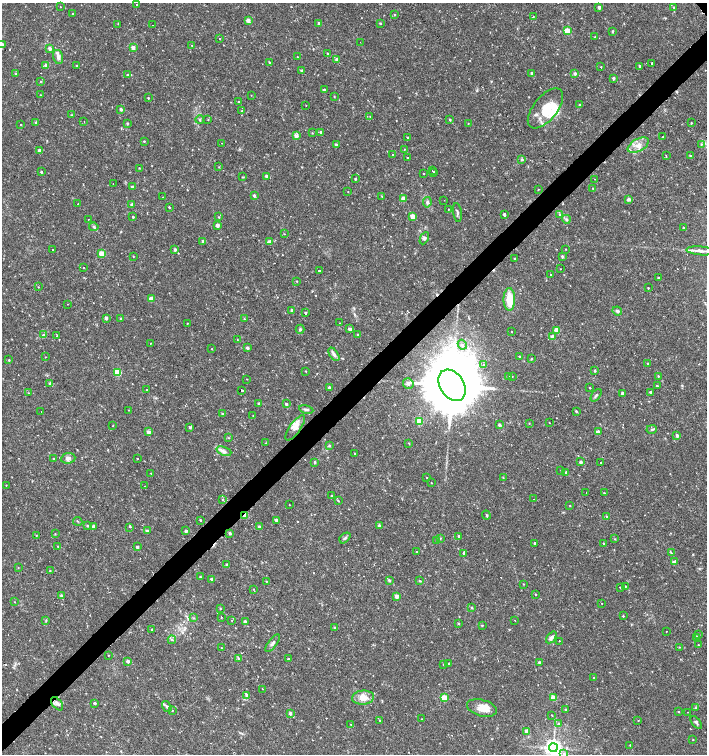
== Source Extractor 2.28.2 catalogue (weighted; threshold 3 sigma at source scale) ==
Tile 7 of 4 x 4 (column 3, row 2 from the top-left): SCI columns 3028-4436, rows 3008-4510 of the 5991 x 6017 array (HDU 1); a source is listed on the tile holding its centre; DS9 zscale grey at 2 x 2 block average (1 PNG px = mean of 2 x 2 image px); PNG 709 x 756 px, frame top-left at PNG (2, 3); each listed source drawn as its Kron ellipse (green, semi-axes under 4 px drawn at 4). Shown black and unused: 4% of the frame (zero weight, under 2 of 3 exposures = <1% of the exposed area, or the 3 px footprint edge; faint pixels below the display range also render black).
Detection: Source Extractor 2.28.2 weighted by HDU 2 'WHT'; one run over the whole footprint, this tile lists its part. Background 0.0173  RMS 0.0019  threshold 0.00854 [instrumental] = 3 sigma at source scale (4.5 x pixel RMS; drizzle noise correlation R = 1.50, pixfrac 1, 0.0396/0.0396 arcsec/px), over >= 5 px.
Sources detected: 375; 28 cosmic-ray / hot-pixel residue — neither listed nor drawn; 1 coinciding with a brighter row at this scale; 11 inside a brighter listed object's ellipse — not listed separately; the other 335 listed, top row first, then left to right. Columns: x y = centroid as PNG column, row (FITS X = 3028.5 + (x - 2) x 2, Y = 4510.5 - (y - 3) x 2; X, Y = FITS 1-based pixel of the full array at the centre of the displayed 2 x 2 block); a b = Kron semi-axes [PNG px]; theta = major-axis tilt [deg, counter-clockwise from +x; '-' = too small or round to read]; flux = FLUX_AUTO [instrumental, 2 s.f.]
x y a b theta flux
137 4 2 2 - 0.23
60 7 2 2 - 0.17
599 7 2 2 - 2.1
674 7 3 2 - 0.39
73 14 2 2 - 0.42
395 15 3 2 - 0.33
533 17 3 2 - 0.31
248 20 3 2 - 3.1
319 23 2 2 - 1.2
380 23 3 2 - 0.41
118 24 2 2 - 0.23
152 25 2 2 - 2.3
567 31 3 3 - 12
612 32 3 2 - 0.35
594 37 2 2 - 0.18
219 39 2 2 - 0.17
360 42 2 2 - 0.76
2 44 2 2 - 1.5
192 45 2 2 - 0.17
133 47 3 2 - 2.9
50 48 3 2 - 2.2
328 53 2 2 - 0.69
297 56 2 2 - 0.15
58 57 7 4 -75 1.3
337 59 3 2 - 2.1
269 62 3 2 - 0.41
652 63 2 2 - 1.7
76 65 2 2 - 0.26
46 66 2 2 - 3.5
640 66 2 2 - 0.67
601 67 2 2 - 1
302 71 3 2 - 1.5
532 73 3 2 - 0.6
16 74 3 3 - 0.54
575 74 2 2 - 1.4
128 75 3 2 - 0.68
613 78 3 2 - 1.3
40 81 3 2 - 0.27
324 90 2 2 - 1.7
40 95 2 2 - 0.25
251 95 2 2 - 0.16
334 96 3 2 - 0.2
148 98 2 2 - 0.29
238 102 2 2 - 0.22
306 105 2 2 - 0.15
579 105 3 2 - 0.72
545 108 24 12 51 8.6
121 109 2 2 - 1.3
242 111 2 2 - 0.32
72 115 4 2 - 0.31
370 117 2 2 - 0.27
450 119 3 2 - 0.58
200 120 4 3 - 0.62
208 120 2 2 - 0.23
36 122 3 3 - 0.45
84 122 2 2 - 0.2
127 123 3 3 - 0.33
468 123 2 2 - 0.17
691 123 2 2 - 0.33
21 125 2 2 - 0.28
321 132 3 3 - 0.94
312 133 3 2 - 0.25
296 136 2 2 - 3.7
663 136 2 2 - 5.2
407 137 2 2 - 0.39
144 141 3 2 - 0.33
222 143 2 2 - 0.42
701 144 3 2 - 0.37
336 145 2 2 - 1.4
638 145 11 6 28 3.3
404 149 2 2 - 0.21
39 150 3 2 - 1.7
392 155 2 2 - 0.23
666 155 2 2 - 0.71
690 155 3 2 - 0.41
407 158 2 2 - 0.38
522 159 2 2 - 0.87
219 167 2 2 - 0.21
139 168 3 2 - 0.23
432 170 2 2 - 1.8
41 172 2 2 - 0.55
434 172 2 2 - 0.47
423 173 2 2 - 0.21
266 176 2 2 - 1.7
242 177 3 2 - 0.31
355 179 2 2 - 0.57
594 179 2 2 - 0.29
113 184 2 2 - 1.2
132 187 2 2 - 1.4
593 188 2 2 - 0.22
538 190 2 2 - 1.2
348 192 2 2 - 0.16
254 195 2 2 - 1.2
382 196 3 2 - 0.31
163 197 2 2 - 0.51
403 199 3 2 - 5.7
629 199 2 2 - 2
444 200 2 2 - 0.23
427 202 5 4 - 0.82
78 204 2 2 - 0.16
132 205 2 2 - 2.3
169 207 2 2 - 0.37
448 209 2 2 - 0.59
457 212 9 2 -81 0.76
504 214 2 2 - 1.2
560 215 3 2 - 0.58
412 216 3 2 - 5
133 217 2 2 - 0.58
219 217 3 2 - 0.28
566 219 4 4 - 0.86
88 220 3 2 - 0.37
217 225 2 2 - 3.1
94 227 4 3 - 0.69
684 228 2 2 - 0.36
284 234 2 2 - 0.27
424 238 6 4 64 0.85
203 241 2 2 - 2.1
269 242 2 2 - 3.6
175 249 2 2 - 1.5
566 249 2 2 - 0.24
52 250 2 2 - 0.54
701 251 14 4 -5 2.3
101 254 3 2 - 7.2
133 256 2 2 - 0.28
562 256 3 2 - 0.79
515 258 2 2 - 0.51
83 268 2 2 - 0.6
560 269 2 2 - 0.69
319 271 2 2 - 0.75
551 275 2 2 - 0.37
658 278 2 2 - 0.43
297 281 2 2 - 0.24
38 287 2 2 - 0.23
648 288 2 2 - 0.35
151 299 3 2 - 6.7
509 299 11 5 -90 8.6
67 304 2 2 - 0.31
292 310 2 2 - 1.7
617 311 5 4 - 1.1
305 313 2 2 - 0.7
106 318 2 2 - 1.2
121 319 2 2 - 1
244 319 3 2 - 0.38
187 323 2 2 - 0.2
340 323 2 2 - 0.25
300 329 4 3 - 0.8
350 329 2 2 - 2.5
557 330 3 2 - 7.7
512 332 2 2 - 0.24
358 334 3 2 - 0.32
43 335 3 3 - 0.63
57 336 2 2 - 2.6
553 336 2 2 - 1.8
237 339 2 2 - 0.16
150 343 2 2 - 0.41
462 345 5 4 - 0.98
247 348 2 2 - 1.5
212 349 2 2 - 0.17
334 354 7 4 -56 1.4
519 356 2 2 - 0.28
45 357 2 2 - 0.16
531 359 3 2 - 0.33
9 360 3 2 - 0.37
648 364 2 2 - 0.37
484 365 3 3 - 0.73
305 371 2 2 - 0.27
595 371 2 2 - 0.66
117 372 3 3 - 17
512 376 2 2 - 0.22
658 376 2 2 - 0.34
508 377 3 2 - 0.33
247 379 3 2 - 0.19
50 384 3 2 - 1.5
408 384 5 5 - 1
452 385 17 12 -57 6000
657 386 3 2 - 0.41
329 387 2 2 - 1.1
590 388 2 2 - 0.52
147 390 2 2 - 0.26
242 391 2 2 - 5.4
650 392 2 2 - 0.59
28 393 2 2 - 0.22
623 393 2 2 - 1.7
596 395 7 2 53 0.66
259 403 2 2 - 1.5
286 404 2 2 - 1.2
306 409 7 3 -10 0.9
129 410 2 2 - 0.21
576 411 3 2 - 0.62
41 412 2 2 - 0.19
222 414 3 2 - 0.92
253 416 3 2 - 0.19
419 421 3 3 - 12
549 422 2 2 - 0.14
529 423 2 2 - 0.22
499 425 4 4 - 0.66
113 426 2 2 - 0.34
190 427 3 3 - 0.71
295 428 15 5 55 3.3
652 429 5 3 - 0.76
148 432 2 2 - 2.7
598 432 2 2 - 3.4
677 436 2 2 - 1.4
228 438 2 2 - 0.29
266 443 3 2 - 0.26
409 443 3 2 - 0.27
329 445 3 2 - 0.34
224 451 8 4 -20 1.4
355 453 2 2 - 0.32
68 458 7 5 6 1.7
54 459 3 2 - 0.29
137 459 2 2 - 0.81
315 462 3 3 - 0.41
581 462 2 2 - 1.4
601 463 2 2 - 0.63
561 471 2 2 - 0.34
566 472 2 2 - 1.3
151 473 2 2 - 0.17
426 477 2 2 - 0.2
503 477 3 2 - 0.32
431 483 2 2 - 0.19
6 485 2 2 - 0.24
144 486 2 2 - 0.26
586 493 2 2 - 4.4
604 493 3 2 - 0.32
331 496 2 2 - 0.27
222 499 2 2 - 0.4
534 499 2 2 - 0.47
338 501 2 2 - 0.46
289 505 2 2 - 0.17
570 506 2 2 - 0.23
245 515 4 2 - 2.6
486 515 4 2 - 0.47
607 517 3 2 - 0.37
200 520 2 2 - 0.49
276 520 2 2 - 1.4
78 521 5 2 - 0.39
87 525 3 2 - 0.51
259 526 2 2 - 0.78
379 526 2 2 - 1.7
93 527 2 2 - 2.7
130 527 2 2 - 0.24
147 531 2 2 - 1.4
186 531 2 2 - 1.4
230 533 2 2 - 1.2
55 534 3 2 - 0.2
36 535 3 2 - 0.26
458 536 2 2 - 0.6
345 538 6 3 41 0.69
440 538 3 3 - 0.37
615 539 2 2 - 0.24
436 541 3 3 - 0.29
535 543 3 2 - 0.53
603 543 2 2 - 0.27
58 546 3 2 - 0.38
137 547 2 2 - 1.4
417 551 2 2 - 0.63
464 553 2 2 - 22
671 553 4 2 - 0.32
674 561 3 3 - 0.47
227 565 2 2 - 1.5
18 568 3 2 - 0.18
50 571 3 2 - 0.23
200 577 2 2 - 0.33
212 579 2 2 - 1.6
389 580 3 2 - 0.88
266 581 3 2 - 0.27
420 581 4 2 - 0.32
523 584 2 2 - 0.23
625 586 2 2 - 0.21
620 588 2 2 - 0.23
254 589 2 2 - 0.21
535 595 2 2 - 0.94
61 596 3 2 - 1.5
397 596 2 2 - 4.2
14 602 2 2 - 0.18
602 603 2 2 - 1.2
472 608 3 2 - 0.37
220 609 2 2 - 0.25
623 616 2 2 - 0.42
221 617 2 2 - 0.3
193 618 3 3 - 0.37
46 620 3 2 - 0.31
232 620 2 2 - 0.19
515 621 2 2 - 0.22
245 622 2 2 - 1.8
458 623 3 2 - 0.35
482 625 3 2 - 0.23
335 628 3 3 - 0.83
151 630 2 2 - 0.36
666 631 2 2 - 0.35
699 634 2 2 - 0.2
551 637 7 4 52 1.7
696 637 3 2 - 0.75
172 640 4 3 - 0.7
559 641 2 2 - 3.3
272 643 10 3 52 1.1
698 645 2 2 - 0.22
679 647 2 2 - 0.2
221 648 2 2 - 0.4
109 655 2 2 - 0.32
238 658 3 3 - 0.57
288 659 2 2 - 1
128 661 2 2 - 1.9
449 663 2 2 - 0.68
540 663 2 2 - 1.5
443 664 2 2 - 0.23
593 677 2 2 - 0.36
262 689 2 2 - 2.4
247 695 3 3 - 1.4
363 698 11 7 5 4.8
444 698 3 3 - 11
553 698 3 2 - 9.1
95 703 2 2 - 1.2
57 704 8 4 -52 1.4
167 706 6 3 -54 0.84
482 708 15 8 -15 5
695 708 3 3 - 0.34
565 709 2 2 - 0.35
172 710 2 2 - 0.26
678 711 2 2 - 0.42
687 712 2 2 - 0.49
290 713 3 2 - 1.2
552 715 2 2 - 0.46
422 719 2 2 - 0.22
380 720 2 2 - 0.23
638 720 2 2 - 0.38
696 722 7 3 -52 0.95
351 724 2 2 - 0.2
559 724 4 3 - 0.92
527 731 2 2 - 3.3
693 740 2 2 - 0.23
630 745 2 2 - 0.21
553 748 4 4 - 250
564 754 4 3 - 0.91
Overlapping masked pixels (flux is a lower limit): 2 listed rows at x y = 452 385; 245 515
Isophote crosses this tile's border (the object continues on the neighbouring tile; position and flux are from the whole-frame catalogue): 4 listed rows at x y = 2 44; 701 251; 553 748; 564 754
Diffuse or blended objects may show on this block-average render without a row.